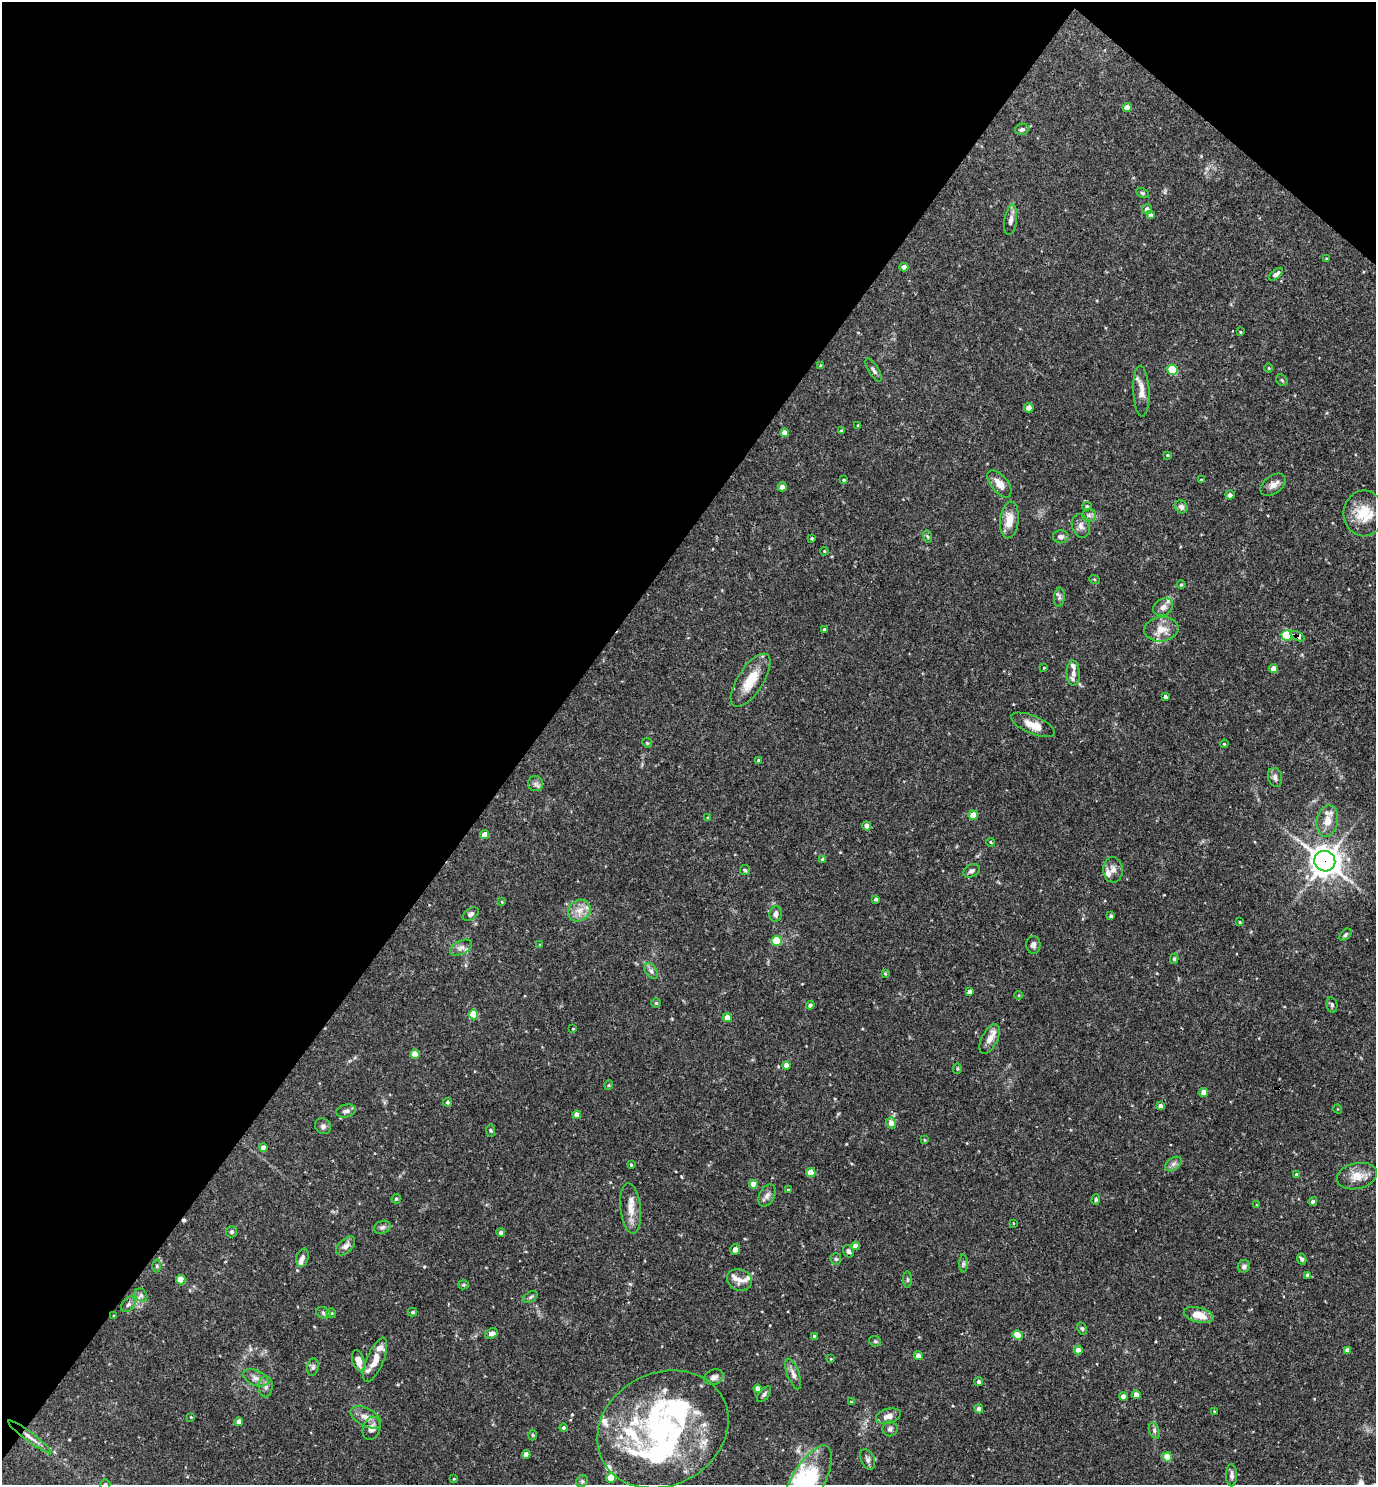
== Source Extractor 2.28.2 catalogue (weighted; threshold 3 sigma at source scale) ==
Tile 2 of 4 x 4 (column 2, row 1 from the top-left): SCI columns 1523-2896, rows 4449-5931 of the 5935 x 5931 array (HDU 1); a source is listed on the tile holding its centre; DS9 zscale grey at full resolution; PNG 1378 x 1487 px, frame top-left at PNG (2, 2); each listed source drawn as its Kron ellipse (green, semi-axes under 4 px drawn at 4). Shown black and unused: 41% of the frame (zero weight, under 3 of 4 exposures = <1% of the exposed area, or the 3 px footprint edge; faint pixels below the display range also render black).
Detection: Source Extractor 2.28.2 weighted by HDU 2 'WHT'; one run over the whole footprint, this tile lists its part. Background 0.0714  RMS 0.0036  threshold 0.0162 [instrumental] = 3 sigma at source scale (4.5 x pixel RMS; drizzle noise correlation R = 1.50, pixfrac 1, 0.05/0.05 arcsec/px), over >= 5 px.
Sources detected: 213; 3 inside a brighter object's white glare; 1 cosmic-ray / hot-pixel residue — neither listed nor drawn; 19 inside a brighter listed object's ellipse — not listed separately; the other 190 listed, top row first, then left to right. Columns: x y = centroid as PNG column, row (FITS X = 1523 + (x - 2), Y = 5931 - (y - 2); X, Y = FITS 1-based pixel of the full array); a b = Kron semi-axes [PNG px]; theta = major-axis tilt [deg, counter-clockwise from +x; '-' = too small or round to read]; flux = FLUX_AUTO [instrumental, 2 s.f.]
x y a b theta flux
1127 107 4 4 - 2.9
1022 129 7 5 14 1
1142 193 7 4 -27 0.56
1147 209 5 5 - 1.5
1151 215 4 4 - 0.9
1011 220 15 6 81 1.7
1326 259 3 3 - 0.33
904 267 4 4 - 1.8
1276 274 8 4 42 1.2
1240 332 3 2 - 0.35
821 366 4 3 - 0.81
1269 368 4 3 - 0.29
874 370 13 5 -59 1.1
1172 370 5 5 - 17
1282 380 6 5 - 0.55
1141 391 25 8 -87 3.6
1029 408 5 4 - 2.2
858 425 4 3 - 0.28
841 431 3 3 - 0.56
784 433 4 4 - 2.8
1168 455 4 3 - 0.36
844 480 4 3 - 0.45
1201 480 4 3 - 0.55
999 484 16 8 -51 3.6
1273 485 14 9 36 2.2
782 487 4 4 - 1.8
1230 495 4 4 - 1.4
1087 506 5 4 - 0.46
1181 507 7 6 - 1.4
1364 513 23 20 90 9.2
1089 515 7 6 - 1
1009 520 18 9 83 5
1081 526 12 9 -72 1.9
927 536 6 4 -71 0.59
1061 537 8 6 0 1.4
812 538 3 3 - 0.47
824 551 4 3 - 0.3
1094 579 5 3 - 0.33
1181 584 4 3 - 0.32
1059 597 9 5 84 0.99
1163 607 10 8 34 2.1
824 629 4 3 - 0.41
1161 629 17 12 6 4.7
1287 635 5 5 - 26
1297 636 7 3 -28 4.2
1044 668 4 3 - 0.28
1273 668 4 4 - 2.6
1073 673 13 6 -87 2.1
751 680 30 12 57 8.6
1165 696 3 3 - 0.71
1033 725 23 9 -23 4.5
647 743 5 4 - 0.44
1224 744 4 3 - 0.36
759 761 4 4 - 0.84
1275 777 10 7 -76 1.5
535 784 7 7 - 1.2
973 815 5 4 - 7.8
708 818 4 3 - 0.42
1327 821 16 10 80 4
867 826 4 4 - 2.1
485 835 4 4 - 4.3
991 842 4 3 - 0.39
823 860 4 4 - 1.1
1325 861 11 10 - 420
745 870 5 5 - 0.54
1113 870 13 9 -87 2.2
972 871 9 6 27 1.1
876 899 3 3 - 0.67
502 902 4 3 - 0.34
579 911 12 10 35 3.5
471 914 9 5 33 1.1
776 914 8 6 76 1.7
1111 916 4 4 - 0.58
1240 922 3 3 - 0.34
1345 935 7 4 46 0.69
776 941 5 5 - 14
540 945 4 4 - 0.36
1033 945 9 7 89 1.1
461 948 12 6 26 1.6
1174 959 5 4 - 0.5
651 971 9 5 -60 1.1
885 973 4 3 - 0.35
970 992 4 4 - 1.4
1019 995 4 3 - 0.26
656 1003 4 4 - 0.5
810 1005 4 4 - 1.1
1332 1005 8 5 -79 0.81
473 1014 5 4 - 8.3
727 1018 4 4 - 5.1
573 1029 3 2 - 0.26
990 1039 16 8 62 3.4
415 1054 4 4 - 5
787 1065 4 4 - 3.4
957 1068 5 4 - 0.47
609 1085 5 3 - 0.32
1204 1092 4 4 - 2.9
448 1102 4 4 - 0.67
1160 1106 4 4 - 1.4
1338 1109 4 3 - 0.28
346 1111 10 6 15 1.2
577 1115 4 4 - 2.7
891 1123 6 5 - 2.3
323 1126 8 7 - 1.1
491 1131 6 4 -82 0.49
925 1140 4 3 - 0.36
263 1148 4 4 - 2.3
1173 1164 9 6 36 1.3
631 1165 3 3 - 0.47
811 1172 4 4 - 5.8
1297 1175 4 4 - 0.89
1357 1176 20 12 13 5
753 1184 4 4 - 4.8
788 1190 3 3 - 0.48
767 1195 12 7 63 1.6
396 1199 5 4 - 0.66
1096 1199 5 4 - 0.55
1313 1201 4 4 - 0.86
1256 1205 4 3 - 0.25
631 1208 25 10 -84 4.5
1013 1223 3 2 - 0.37
382 1227 9 6 19 1.1
232 1232 5 5 - 0.76
501 1232 4 4 - 1.1
346 1246 12 6 45 1.8
855 1246 4 4 - 2.9
735 1250 5 5 - 1.2
849 1251 6 5 - 1
302 1258 9 6 73 1.2
836 1259 6 5 - 0.64
1302 1259 6 4 -64 0.88
963 1264 9 4 -90 0.77
157 1266 6 4 -89 0.58
1244 1266 6 6 - 1.1
1308 1275 4 4 - 1.1
181 1280 5 4 - 8.2
739 1280 13 10 -25 2.6
908 1280 8 4 -90 0.58
463 1285 5 4 - 0.55
141 1295 7 5 -47 0.98
531 1297 8 5 28 0.66
129 1304 9 6 49 1.2
412 1312 4 4 - 0.58
323 1313 7 5 -25 0.87
331 1313 5 5 - 0.43
1199 1315 15 7 -15 6.2
114 1316 3 3 - 0.34
1082 1329 6 4 -63 0.58
491 1333 7 5 21 1.6
1018 1335 5 4 - 9.8
815 1337 4 4 - 1.3
875 1341 6 5 - 0.51
1078 1350 4 4 - 2.9
1347 1350 4 4 - 1.8
918 1356 4 4 - 2.3
831 1359 4 3 - 0.3
375 1360 24 8 67 4.6
358 1361 11 6 -75 3.8
313 1367 9 5 80 0.81
793 1374 16 6 -69 1.8
714 1377 10 7 26 1.7
256 1378 13 7 -23 2.2
979 1382 4 4 - 1.1
266 1386 11 7 90 1.5
758 1389 4 4 - 3.1
764 1394 9 4 49 0.84
1136 1395 4 4 - 3.9
1123 1397 4 4 - 2.7
851 1402 4 4 - 0.26
979 1409 5 4 - 1.5
1214 1411 3 2 - 0.27
888 1416 13 7 15 2.4
191 1417 4 3 - 0.3
366 1417 16 9 -29 3.2
239 1422 4 4 - 1.9
563 1427 4 4 - 0.59
371 1428 12 8 71 2.5
663 1429 68 56 28 75
890 1429 7 7 - 1
1154 1431 8 5 -72 0.91
533 1435 5 3 - 0.32
30 1437 26 4 -37 2.9
526 1454 4 4 - 2.9
1167 1457 4 4 - 6.9
868 1459 11 6 -68 1.2
1232 1475 11 5 -89 1.2
611 1478 5 4 - 7.8
454 1479 3 3 - 0.29
582 1481 6 5 - 0.65
807 1483 42 16 60 26
105 1484 5 5 - 0.65
Overlapping masked pixels (flux is a lower limit): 3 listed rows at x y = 1297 636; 1325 861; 129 1304
Isophote crosses this tile's border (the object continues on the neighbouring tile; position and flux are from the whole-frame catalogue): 2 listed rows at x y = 807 1483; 105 1484